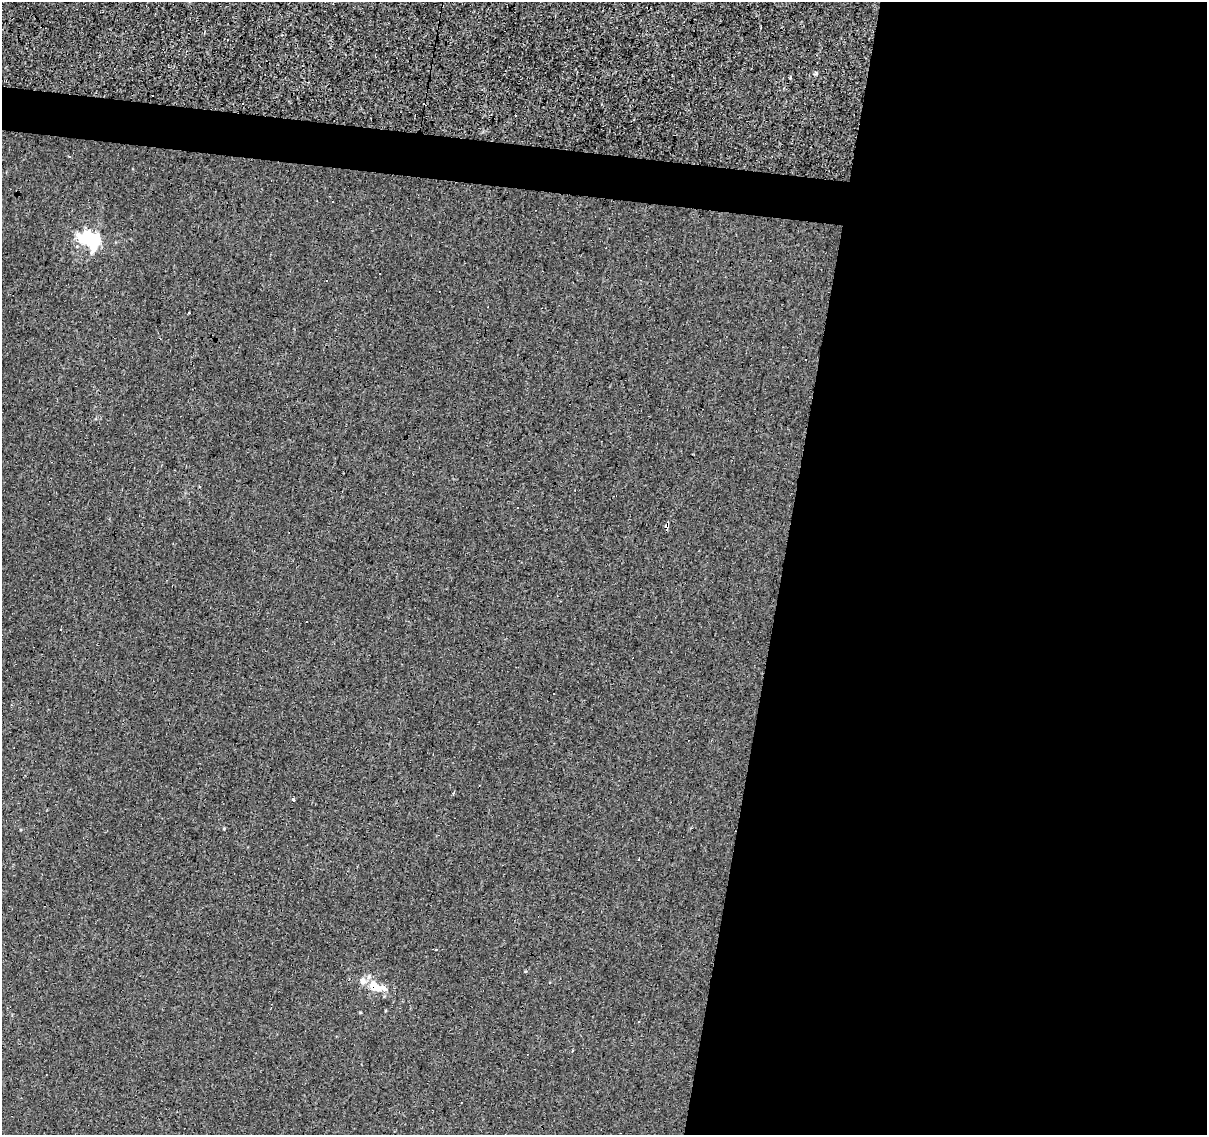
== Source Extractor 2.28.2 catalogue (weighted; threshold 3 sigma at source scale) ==
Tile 12 of 4 x 4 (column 4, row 3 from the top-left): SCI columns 3616-4820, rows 1356-2488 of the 4824 x 5035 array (HDU 1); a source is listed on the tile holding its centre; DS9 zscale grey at full resolution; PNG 1209 x 1137 px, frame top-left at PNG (2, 2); no overlay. Shown black and unused: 38% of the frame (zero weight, under 3 of 4 exposures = <1% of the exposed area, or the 3 px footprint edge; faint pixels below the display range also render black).
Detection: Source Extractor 2.28.2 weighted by HDU 2 'WHT'; one run over the whole footprint, this tile lists its part. Background -0.00137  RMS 0.0033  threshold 0.015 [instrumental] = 3 sigma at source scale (4.5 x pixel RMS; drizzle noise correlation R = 1.50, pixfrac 1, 0.0396/0.0396 arcsec/px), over >= 5 px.
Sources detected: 26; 3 inside a brighter object's white glare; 10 cosmic-ray / hot-pixel residue — not listed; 3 inside a brighter listed object's ellipse — not listed separately; the other 10 listed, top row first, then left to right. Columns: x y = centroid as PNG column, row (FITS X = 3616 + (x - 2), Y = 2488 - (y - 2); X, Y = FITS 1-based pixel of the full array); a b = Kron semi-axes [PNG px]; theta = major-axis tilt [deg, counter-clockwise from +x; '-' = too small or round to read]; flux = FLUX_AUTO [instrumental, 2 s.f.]
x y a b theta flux
816 73 5 3 - 0.35
790 77 3 3 - 0.68
69 156 3 3 - 0.38
333 202 3 3 - 0.61
83 238 30 12 -47 9.1
666 526 4 3 - 4.9
307 622 3 3 - 4.1
453 793 4 3 - 0.38
293 799 3 3 - 4.8
375 987 20 11 -41 5.4
Overlapping masked pixels (flux is a lower limit): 2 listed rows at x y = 666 526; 375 987
Unlisted compact peaks at least as high as the median listed source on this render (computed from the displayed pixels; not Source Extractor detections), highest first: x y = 224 828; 360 1012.